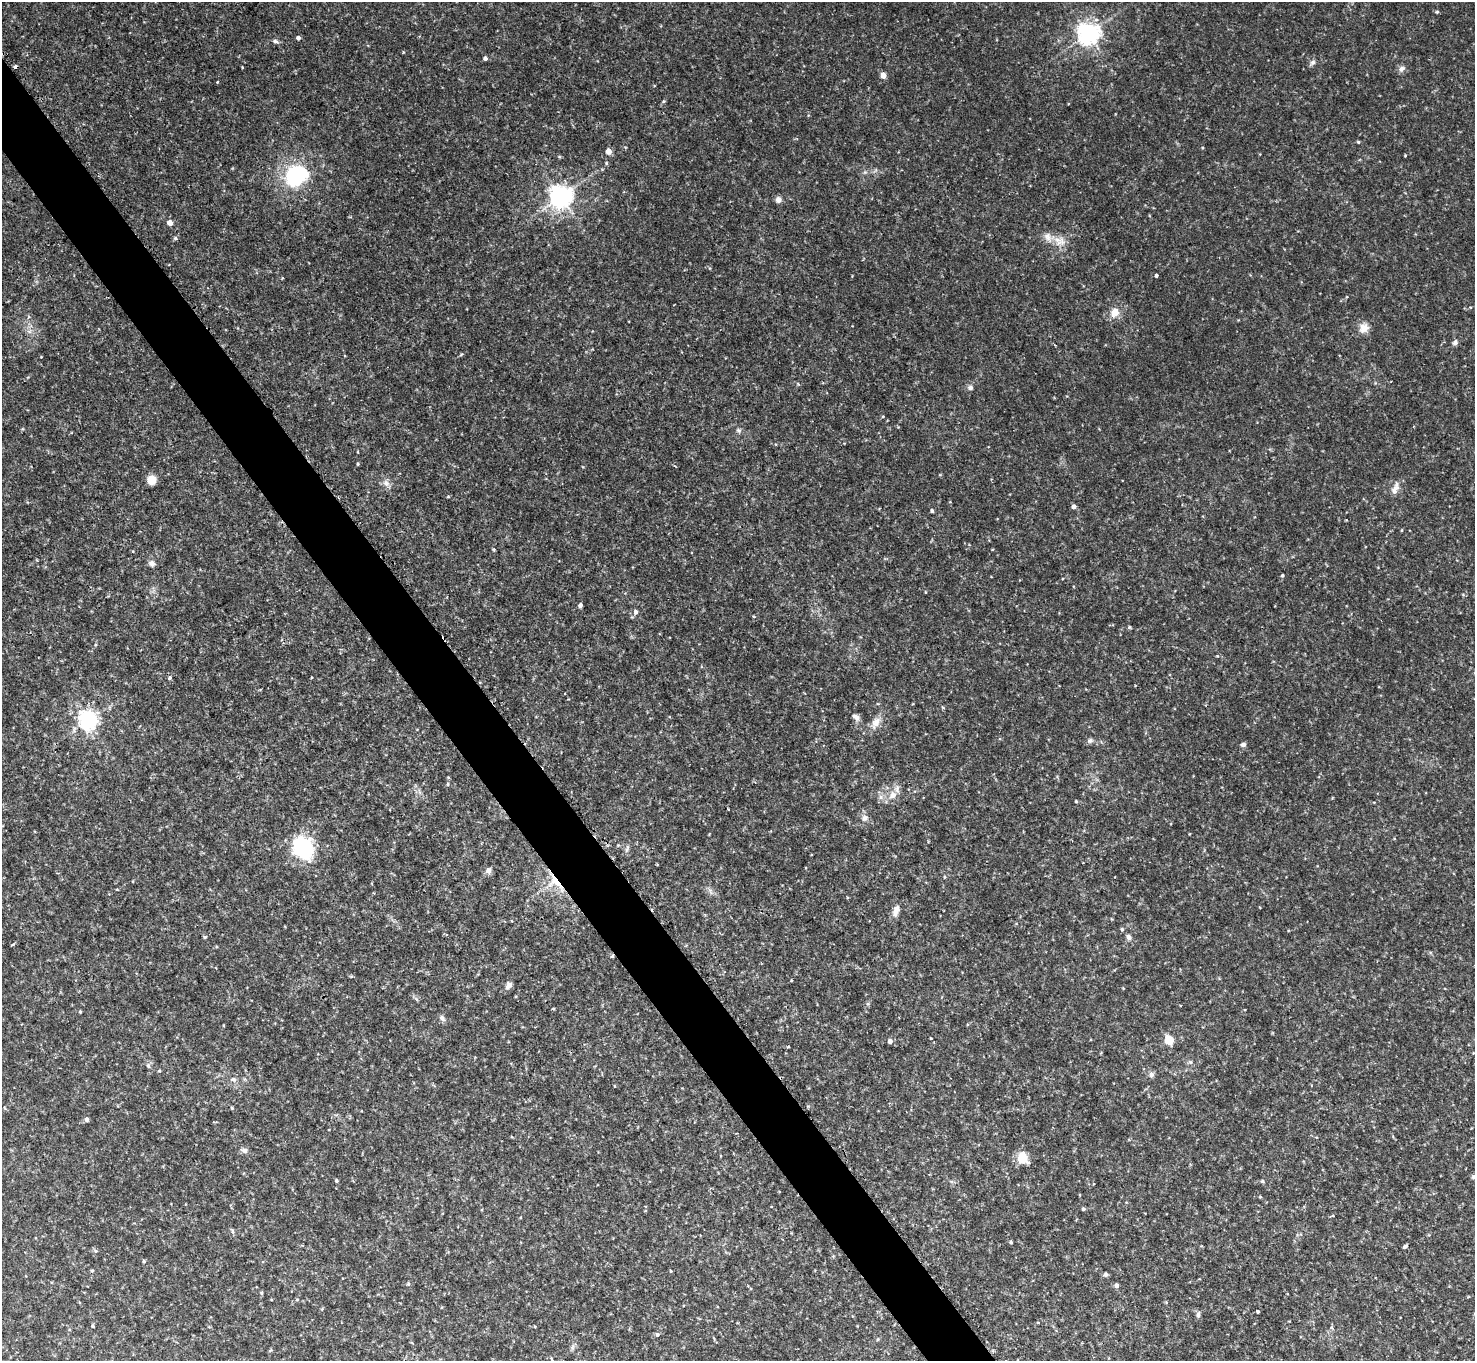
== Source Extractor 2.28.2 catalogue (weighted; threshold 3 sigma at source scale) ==
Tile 11 of 4 x 4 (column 3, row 3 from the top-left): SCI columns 3056-4528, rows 1878-3236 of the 6111 x 6115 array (HDU 1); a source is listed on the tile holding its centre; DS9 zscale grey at full resolution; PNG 1477 x 1363 px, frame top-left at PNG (2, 2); no overlay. Shown black and unused: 4% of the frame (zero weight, under 2 of 3 exposures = <1% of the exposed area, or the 3 px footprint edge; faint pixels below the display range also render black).
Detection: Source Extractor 2.28.2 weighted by HDU 2 'WHT'; one run over the whole footprint, this tile lists its part. Background 0.0889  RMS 0.0077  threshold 0.0348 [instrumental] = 3 sigma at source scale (4.5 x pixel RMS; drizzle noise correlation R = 1.50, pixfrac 1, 0.05/0.05 arcsec/px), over >= 5 px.
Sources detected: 108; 1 inside a brighter object's white glare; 1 cosmic-ray / hot-pixel residue — not listed; the other 106 listed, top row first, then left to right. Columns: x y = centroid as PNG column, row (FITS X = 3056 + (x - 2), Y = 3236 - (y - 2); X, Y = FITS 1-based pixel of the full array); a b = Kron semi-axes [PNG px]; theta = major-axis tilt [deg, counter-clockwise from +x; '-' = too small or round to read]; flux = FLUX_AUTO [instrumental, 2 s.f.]
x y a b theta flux
1437 12 4 4 - 1.1
1088 34 7 7 - 590
298 38 5 4 - 2.4
275 41 8 5 -14 1.9
403 52 4 3 - 0.64
485 58 5 4 - 2.1
1312 63 9 5 49 2.3
16 67 4 3 - 3.3
242 67 4 2 - 0.65
1401 69 9 7 33 3.1
883 75 5 4 - 8.7
217 82 3 3 - 0.86
663 101 5 4 - 1
1358 142 4 3 - 1.1
608 151 5 4 - 8.3
1405 155 3 3 - 0.65
606 163 5 4 - 0.96
295 175 26 19 9 64
561 196 7 7 - 660
778 200 7 7 - 3.7
170 222 5 5 - 5.1
1048 237 15 9 -56 6.7
175 238 6 5 - 1.4
1062 241 18 12 44 9.2
1156 275 3 3 - 1.8
1115 312 15 13 50 8.2
1364 328 14 12 63 7.1
1455 342 8 6 44 2.3
798 384 5 3 - 0.9
970 388 7 6 - 2.4
738 430 7 6 - 2
358 464 4 3 - 0.84
151 480 9 8 - 9.3
386 483 11 8 -45 4
1395 489 19 8 70 5.7
1074 507 5 4 - 3.1
932 511 4 4 - 1.6
1402 530 4 3 - 0.62
152 563 8 7 - 3.5
1282 575 4 4 - 1
1463 594 6 3 -20 0.79
580 605 5 4 - 2.3
635 612 6 5 - 2.7
1129 627 4 4 - 1.1
169 678 5 4 - 1.8
854 716 9 7 4 2.9
88 721 7 6 - 390
876 723 18 10 61 7.5
1090 740 8 6 12 2.2
1243 744 7 5 13 1.9
447 784 5 3 - 0.96
892 795 12 10 47 7.7
880 797 7 6 - 2.6
1076 801 3 3 - 0.89
865 818 10 9 - 4
303 848 20 17 -58 75
627 849 13 4 72 2.1
488 870 8 6 78 3.1
945 877 4 4 - 0.84
555 882 26 14 -47 21
896 911 16 8 72 5.1
1122 929 5 4 - 1.2
204 937 4 3 - 1.2
1129 937 8 7 - 2.7
13 944 5 3 - 0.94
612 956 5 4 - 1
791 980 4 2 - 0.53
509 985 10 7 56 3.3
80 1012 4 3 - 0.87
442 1018 9 6 -58 2.7
1169 1040 5 5 - 39
890 1041 4 4 - 4.2
788 1047 4 3 - 0.65
1190 1062 6 5 - 1.4
148 1065 7 5 -74 2
159 1071 4 4 - 0.87
1151 1074 7 7 - 2.5
234 1079 8 6 -42 2.3
232 1108 4 3 - 0.74
87 1119 5 5 - 2.5
244 1150 10 7 -26 2.6
1023 1158 15 11 -65 12
1473 1177 6 6 - 1.4
336 1181 4 4 - 1.3
1262 1181 5 4 - 1.4
1083 1209 4 4 - 1.5
1333 1216 4 3 - 0.59
232 1231 8 4 -72 1.5
1011 1242 4 4 - 1.2
1405 1246 4 3 - 1.8
96 1251 5 5 - 1.2
144 1261 5 4 - 1.1
92 1271 5 3 - 0.82
671 1271 5 3 - 0.58
1105 1275 7 6 - 1.6
408 1284 6 4 -70 1.1
1116 1286 5 4 - 3.3
261 1293 5 4 - 0.92
297 1299 5 3 - 0.77
1258 1311 3 3 - 2.3
1198 1314 10 5 85 2
92 1326 4 3 - 1.1
657 1335 5 5 - 1.6
878 1339 5 3 - 0.71
572 1348 7 4 72 1.6
551 1358 5 3 - 0.74
Overlapping masked pixels (flux is a lower limit): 3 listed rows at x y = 16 67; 555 882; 612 956
Isophote crosses this tile's border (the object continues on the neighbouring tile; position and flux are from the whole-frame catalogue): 1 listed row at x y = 1473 1177